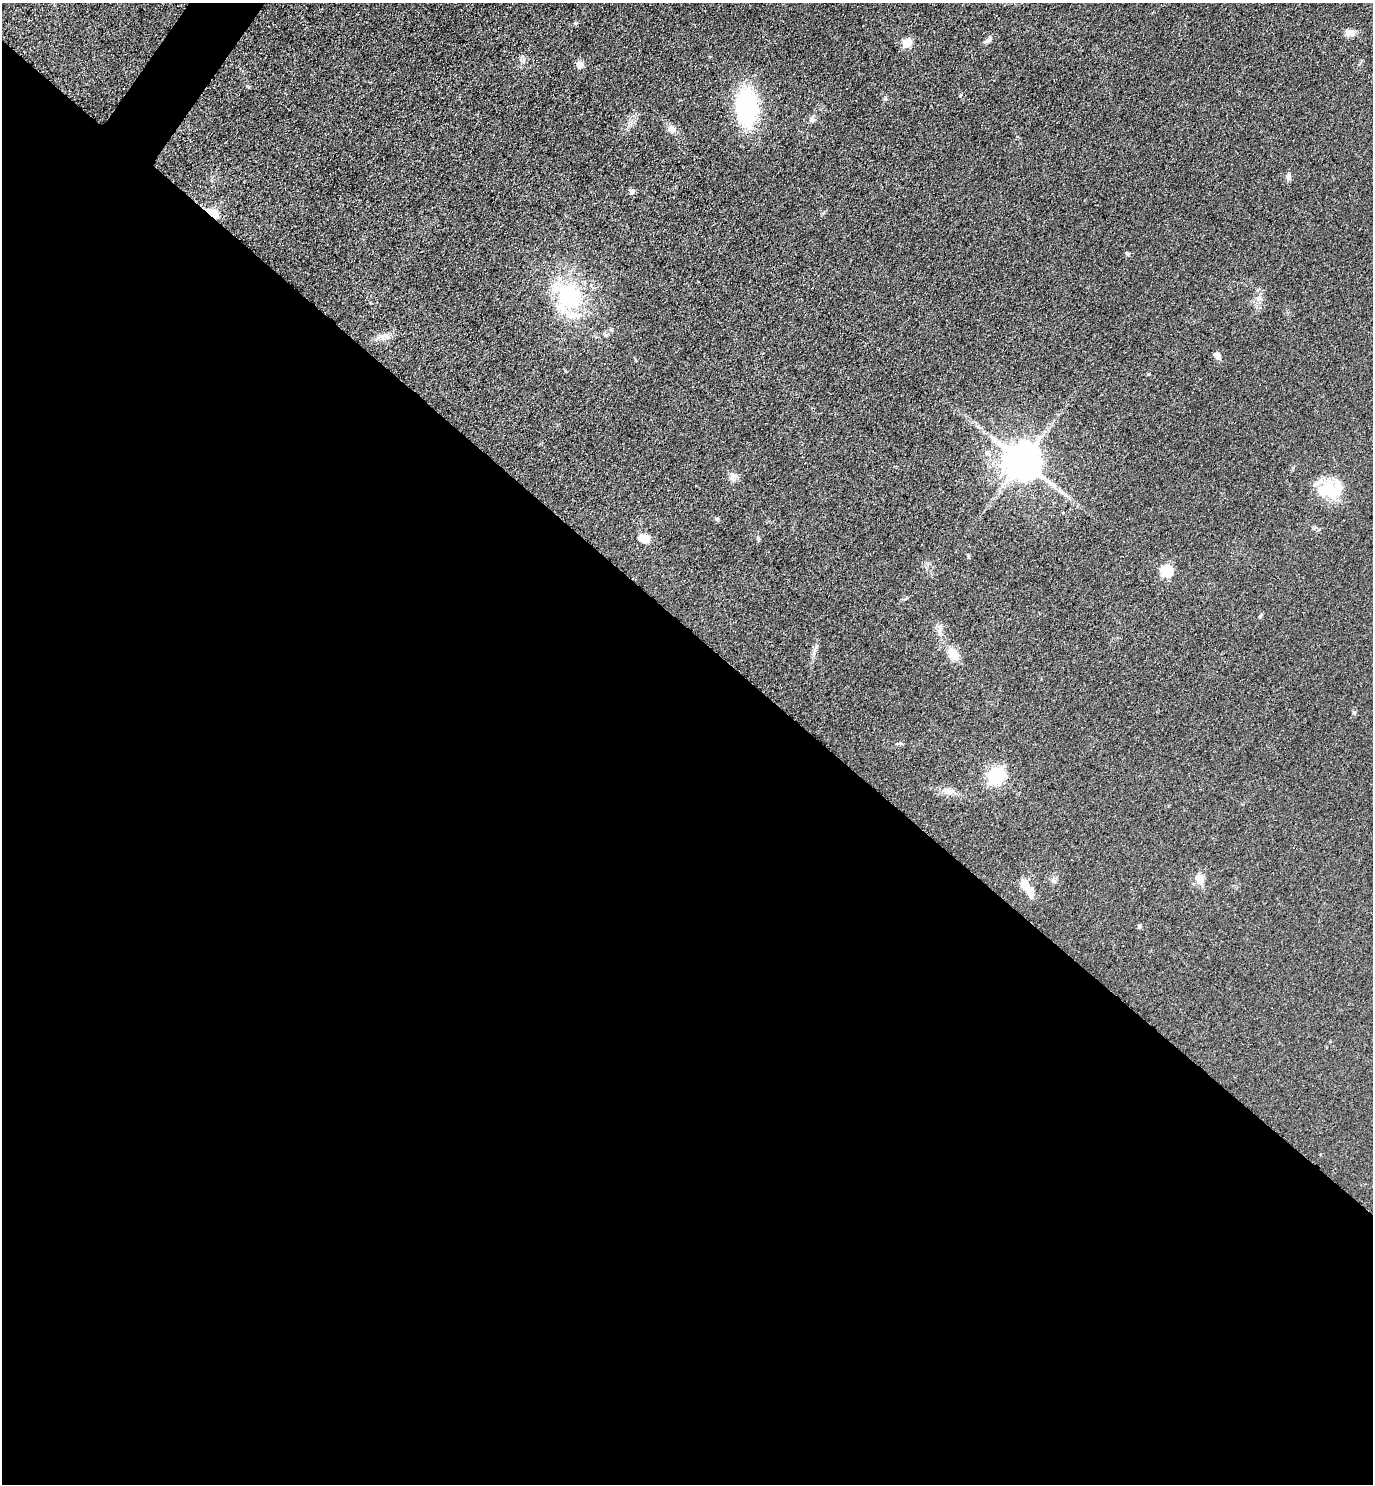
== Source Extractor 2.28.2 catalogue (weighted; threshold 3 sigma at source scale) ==
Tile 14 of 4 x 4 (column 2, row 4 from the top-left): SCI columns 1675-3045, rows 10-1491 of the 5948 x 5943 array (HDU 1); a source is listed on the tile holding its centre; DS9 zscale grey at full resolution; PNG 1375 x 1486 px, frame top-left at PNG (2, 3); no overlay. Shown black and unused: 58% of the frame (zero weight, under 3 of 4 exposures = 1% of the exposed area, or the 3 px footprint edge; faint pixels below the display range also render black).
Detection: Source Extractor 2.28.2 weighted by HDU 2 'WHT'; one run over the whole footprint, this tile lists its part. Background 0.0754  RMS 0.0071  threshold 0.0319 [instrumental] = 3 sigma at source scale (4.5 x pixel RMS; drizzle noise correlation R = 1.50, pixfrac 1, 0.05/0.05 arcsec/px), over >= 5 px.
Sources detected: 33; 1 inside a brighter object's white glare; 1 cosmic-ray / hot-pixel residue — not listed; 2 inside a brighter listed object's ellipse — not listed separately; the other 29 listed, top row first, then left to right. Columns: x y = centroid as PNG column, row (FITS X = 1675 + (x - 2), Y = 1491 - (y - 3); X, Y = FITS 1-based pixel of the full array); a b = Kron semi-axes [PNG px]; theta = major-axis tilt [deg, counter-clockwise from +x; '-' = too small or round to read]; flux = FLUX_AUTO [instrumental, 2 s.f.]
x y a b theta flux
1350 33 14 8 -3 4.4
988 40 11 6 39 2.6
907 43 5 5 - 32
580 65 8 7 - 4.8
747 107 39 21 -86 82
812 120 8 7 - 2.1
672 129 13 8 -45 3.9
1289 177 8 6 79 2.2
632 191 7 6 - 2.3
213 214 6 4 -34 57
1127 254 6 5 - 0.92
570 296 39 29 -86 68
611 330 6 5 - 1.1
1217 356 10 6 -42 2.9
1148 374 4 3 - 0.79
1022 462 10 10 - 2000
734 477 13 9 50 3.7
1329 490 31 21 -15 25
717 519 6 5 - 1
645 538 12 9 -13 8.6
1166 571 6 6 - 54
1260 616 6 4 46 0.91
939 631 12 6 89 3.5
953 654 13 9 -55 11
996 775 7 6 - 190
949 792 13 8 -7 4.8
1199 879 10 9 - 8.6
1024 885 13 10 -47 7.3
1139 926 7 4 72 0.93
Overlapping masked pixels (flux is a lower limit): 1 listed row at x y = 213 214
Unlisted compact peaks at least as high as the median listed source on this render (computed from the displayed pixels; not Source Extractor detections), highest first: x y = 885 99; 1354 712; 758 538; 900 743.